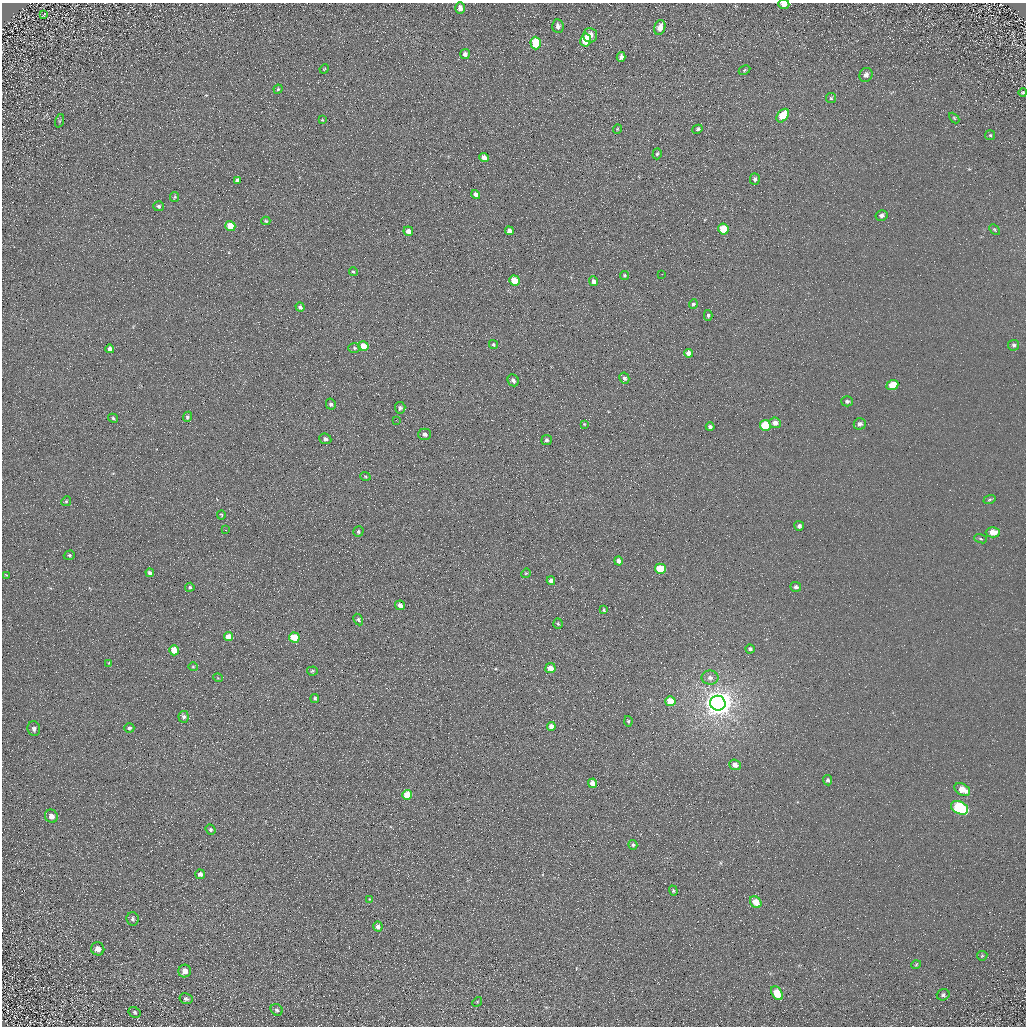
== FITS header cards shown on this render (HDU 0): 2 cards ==
NAXIS1  =                 1024 / Required FITS header
NAXIS2  =                 1024 / Required FITS header

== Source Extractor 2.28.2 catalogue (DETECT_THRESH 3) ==
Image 1024 x 1024 px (HDU 0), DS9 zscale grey, 1 PNG px = 1 image px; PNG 1028 x 1028 px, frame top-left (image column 1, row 1024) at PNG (2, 3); each listed source drawn as its Kron ellipse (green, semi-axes under 4 px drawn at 4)
Background 5.44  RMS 7.8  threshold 23.4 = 3 sigma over >= 5 px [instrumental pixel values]
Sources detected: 133; all 133 listed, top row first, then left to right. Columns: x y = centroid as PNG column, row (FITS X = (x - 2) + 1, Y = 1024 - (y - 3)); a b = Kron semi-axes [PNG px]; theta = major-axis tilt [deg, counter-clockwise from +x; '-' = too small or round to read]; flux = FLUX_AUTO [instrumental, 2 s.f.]
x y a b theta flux
784 4 5 5 - 2900
460 8 6 5 - 3000
43 15 4 2 - 500
558 26 7 5 -84 2100
660 27 7 5 74 5000
590 35 7 7 - 3900
586 40 6 5 - 16000
536 43 6 5 - 20000
465 54 5 4 - 2000
621 57 5 4 - 2000
324 69 5 3 - 450
744 70 6 4 29 740
866 75 7 6 - 2200
278 89 4 4 - 690
1023 92 4 4 - 790
831 98 5 5 - 750
783 116 7 5 52 16000
954 118 6 3 -46 560
322 120 3 3 - 390
59 121 7 4 71 750
617 129 5 3 - 450
697 129 5 3 - 1400
990 135 5 5 - 750
657 154 5 4 - 770
484 158 5 4 - 4700
755 179 6 5 - 1200
237 180 4 4 - 1200
476 194 5 4 - 2500
175 197 5 4 - 610
159 206 5 5 - 1000
881 215 6 5 - 1400
266 221 4 3 - 780
230 226 5 5 - 11000
723 229 5 5 - 17000
995 230 6 3 -45 620
408 231 5 4 - 3900
509 231 4 4 - 2800
353 272 4 3 - 700
662 274 2 2 - 250
624 275 4 4 - 780
514 281 5 5 - 12000
594 281 5 4 - 2000
693 304 5 4 - 1100
300 307 5 4 - 1500
708 315 5 4 - 840
493 344 4 4 - 760
1014 345 5 5 - 1000
363 346 5 5 - 7100
354 348 6 5 - 900
110 349 4 4 - 2100
689 353 4 4 - 3500
624 378 5 5 - 1300
513 380 6 5 - 1800
892 385 6 5 - 10000
847 401 6 5 - 1400
331 404 5 5 - 1100
400 408 6 5 - 1300
187 417 5 4 - 970
113 418 5 4 - 830
396 420 2 2 - 250
775 423 6 5 - 3400
584 424 4 3 - 430
860 424 6 5 - 2200
765 425 5 5 - 21000
710 427 4 4 - 1300
424 434 6 5 - 1900
325 439 6 5 - 1400
546 440 5 5 - 1000
365 476 5 3 - 530
989 500 6 3 19 620
66 501 5 4 - 690
221 515 5 3 - 490
799 526 5 5 - 1700
225 530 3 2 - 280
358 532 5 5 - 960
993 532 7 5 1 6200
980 539 6 4 -20 710
69 555 6 4 18 720
618 561 4 4 - 2000
660 569 5 5 - 18000
150 573 4 4 - 1500
526 573 5 4 - 550
6 575 3 3 - 420
551 581 4 4 - 2400
190 587 5 4 - 890
796 587 5 5 - 1500
400 605 5 4 - 2300
604 610 4 2 - 550
358 619 6 4 -61 930
558 624 5 4 - 710
228 637 4 4 - 4900
294 637 5 5 - 14000
750 649 4 4 - 1400
174 650 5 4 - 7400
109 663 4 4 - 410
193 667 4 4 - 510
550 668 5 5 - 5600
312 671 5 4 - 690
218 678 5 3 - 420
710 678 8 7 - 2300
315 698 4 4 - 1000
670 701 5 5 - 11000
718 703 7 7 - 780000
184 717 6 5 - 1500
628 721 5 4 - 670
551 726 4 4 - 3600
129 728 5 4 - 1100
34 729 7 6 - 1700
735 765 6 5 - 3700
828 780 5 4 - 1100
592 783 5 4 - 4600
962 789 8 5 -29 7500
407 795 5 5 - 12000
959 808 9 6 -27 59000
51 816 7 6 - 3400
210 829 5 4 - 1200
633 845 5 4 - 950
200 874 5 4 - 2200
673 891 5 4 - 710
369 899 4 3 - 360
756 902 6 5 - 7100
132 919 7 6 - 1200
378 926 5 4 - 2200
98 949 7 6 - 3400
982 956 5 5 - 590
916 965 5 3 - 470
185 971 6 6 - 3500
777 993 7 5 -54 12000
943 995 6 5 - 1100
186 999 6 5 - 1300
477 1002 5 4 - 660
277 1010 6 5 - 1200
134 1012 6 5 - 820
At the frame edge (FLAGS 8, measured only in part): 1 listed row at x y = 784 4